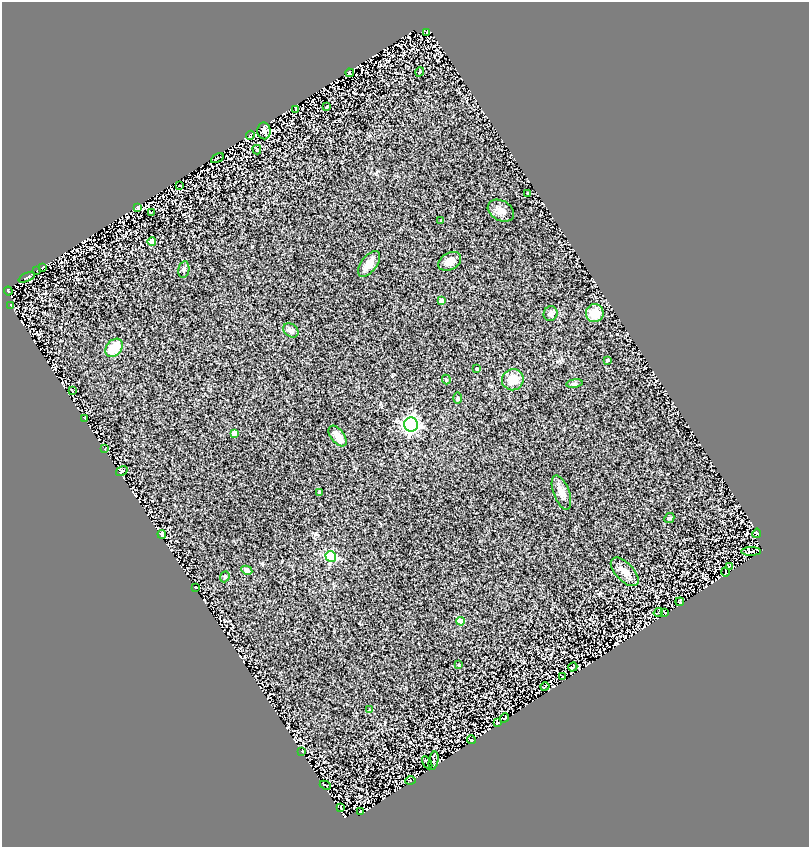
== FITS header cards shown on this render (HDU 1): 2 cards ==
NAXIS1  =                  807
NAXIS2  =                  845

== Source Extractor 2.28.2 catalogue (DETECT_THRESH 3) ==
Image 807 x 845 px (HDU 1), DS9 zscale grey, 1 PNG px = 1 image px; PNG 811 x 849 px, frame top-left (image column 1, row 845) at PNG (2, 2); each listed source drawn as its Kron ellipse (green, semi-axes under 4 px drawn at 4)
Background 2.72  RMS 0.17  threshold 0.504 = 3 sigma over >= 5 px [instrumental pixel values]
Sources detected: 74; all 74 listed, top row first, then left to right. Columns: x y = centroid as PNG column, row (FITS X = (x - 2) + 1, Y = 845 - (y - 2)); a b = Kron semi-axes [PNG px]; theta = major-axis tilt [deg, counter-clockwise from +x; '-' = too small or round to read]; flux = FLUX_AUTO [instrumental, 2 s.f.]
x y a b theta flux
427 33 4 2 - 9.1
420 72 5 4 - 14
350 73 4 2 - 10
326 107 3 2 - 8.5
296 109 3 2 - 11
264 131 8 6 -88 49
250 135 4 2 - 12
257 150 5 4 - 20
217 158 7 2 31 13
180 186 3 2 - 6.7
527 193 2 2 - 7.8
137 207 4 3 - 17
501 211 14 10 -27 80
151 212 4 2 - 7.9
441 220 3 2 - 9.3
152 242 4 4 - 180
450 261 12 8 30 76
369 264 15 7 53 120
43 267 3 2 - 7.8
184 269 8 5 80 26
37 270 2 2 - 7.9
27 277 9 2 25 12
8 291 4 2 - 11
441 300 4 4 - 62
11 305 3 2 - 9.2
595 313 9 9 - 190
551 314 7 7 - 39
291 330 8 6 -36 52
114 348 10 7 50 280
607 360 3 3 - 13
476 368 3 3 - 14
446 380 5 4 - 16
513 380 11 10 - 140
574 383 8 4 8 20
72 391 3 2 - 7.9
458 398 5 3 - 12
85 418 4 2 - 6.7
411 424 7 7 - 3600
234 433 4 4 - 110
338 436 12 6 -52 84
104 449 2 2 - 6.5
122 471 6 4 34 13
319 492 4 4 - 9.5
561 492 18 8 -69 83
669 518 5 4 - 15
757 533 5 2 - 11
162 534 4 4 - 150
751 551 10 4 0 21
331 556 5 5 - 970
729 566 3 3 - 9.2
247 570 6 4 -29 49
625 572 18 9 -46 100
725 572 4 2 - 10
225 577 6 4 70 16
195 587 3 2 - 8.8
680 602 4 2 - 9.4
658 612 5 2 - 11
665 613 3 2 - 9.6
461 621 4 4 - 220
458 665 3 3 - 10
573 667 5 2 - 8.9
563 677 3 2 - 7.1
545 686 4 2 - 8.4
370 710 4 3 - 8.4
505 718 5 2 - 11
497 723 3 2 - 9.6
471 740 4 2 - 9.9
302 751 2 2 - 6.6
434 761 9 4 79 18
427 763 7 2 -59 14
410 780 5 2 - 9.4
325 785 6 2 -26 7.2
341 807 3 2 - 8
361 811 3 2 - 8.5